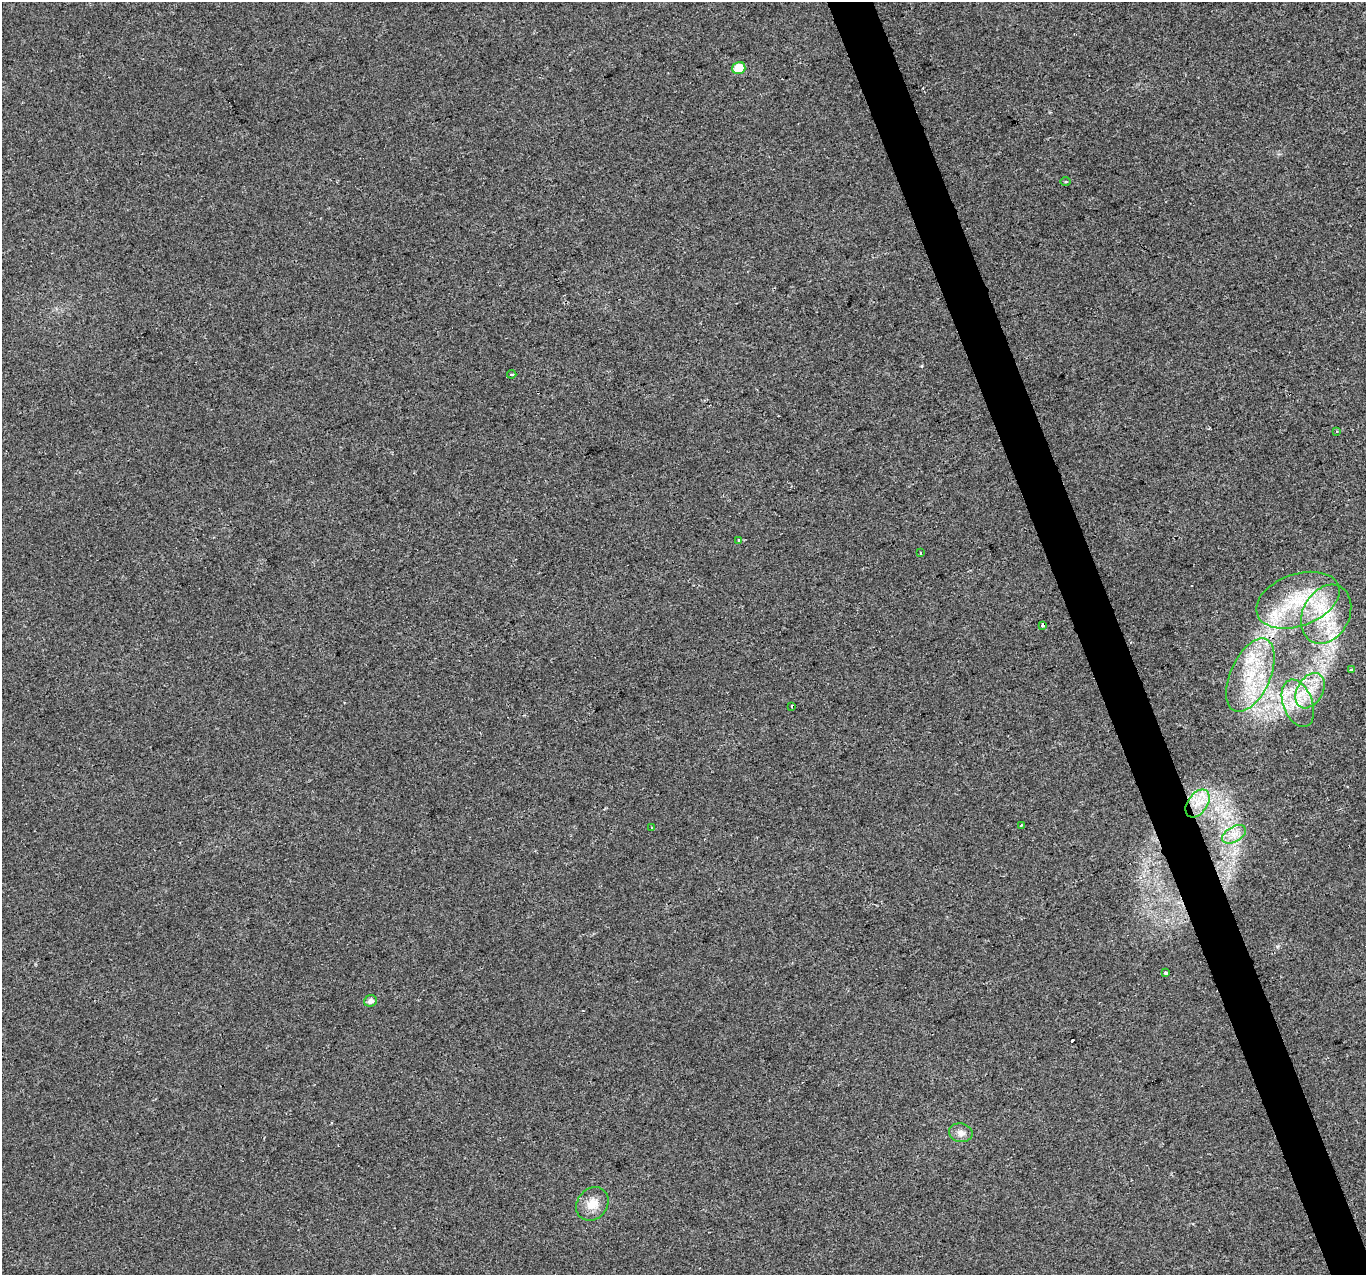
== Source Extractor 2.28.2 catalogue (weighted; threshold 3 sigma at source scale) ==
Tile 6 of 4 x 4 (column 2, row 2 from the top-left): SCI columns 1365-2728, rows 2672-3944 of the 5455 x 5287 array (HDU 1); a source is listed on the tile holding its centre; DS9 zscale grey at full resolution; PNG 1368 x 1277 px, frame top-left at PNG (2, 2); each listed source drawn as its Kron ellipse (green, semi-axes under 4 px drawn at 4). Shown black and unused: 3% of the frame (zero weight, under 2 of 3 exposures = <1% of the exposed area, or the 3 px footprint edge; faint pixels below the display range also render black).
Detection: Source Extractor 2.28.2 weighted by HDU 2 'WHT'; one run over the whole footprint, this tile lists its part. Background 0.0183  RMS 0.006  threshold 0.0268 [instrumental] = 3 sigma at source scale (4.5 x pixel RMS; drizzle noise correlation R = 1.50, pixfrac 1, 0.0396/0.0396 arcsec/px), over >= 5 px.
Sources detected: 26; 2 cosmic-ray / hot-pixel residue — neither listed nor drawn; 2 inside a brighter listed object's ellipse — not listed separately; the other 22 listed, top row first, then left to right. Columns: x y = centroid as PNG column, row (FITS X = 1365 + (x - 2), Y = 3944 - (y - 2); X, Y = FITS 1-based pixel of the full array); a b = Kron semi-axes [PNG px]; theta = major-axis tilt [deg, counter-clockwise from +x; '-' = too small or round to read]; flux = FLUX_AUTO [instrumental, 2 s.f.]
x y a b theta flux
739 68 6 6 - 13
1065 182 5 3 - 0.67
512 374 4 3 - 0.98
1336 431 4 2 - 0.52
739 540 3 3 - 1.3
921 553 3 3 - 0.93
1298 600 43 26 20 43
1326 614 31 23 62 32
1042 625 3 3 - 3.3
1352 670 4 3 - 3.6
1250 675 39 20 66 36
1310 691 19 13 59 13
1298 703 25 14 -69 16
792 706 3 3 - 1.4
1197 804 15 10 56 9.8
1021 825 3 2 - 0.54
652 827 3 3 - 1.8
1234 834 13 7 31 5.3
1166 973 4 3 - 5.1
370 1001 6 5 - 2.7
961 1133 12 9 -12 3.8
592 1204 18 15 51 8.6
Overlapping masked pixels (flux is a lower limit): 1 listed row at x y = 1197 804
Unlisted compact peaks at least as high as the median listed source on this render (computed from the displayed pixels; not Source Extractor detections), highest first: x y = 1277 946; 922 366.